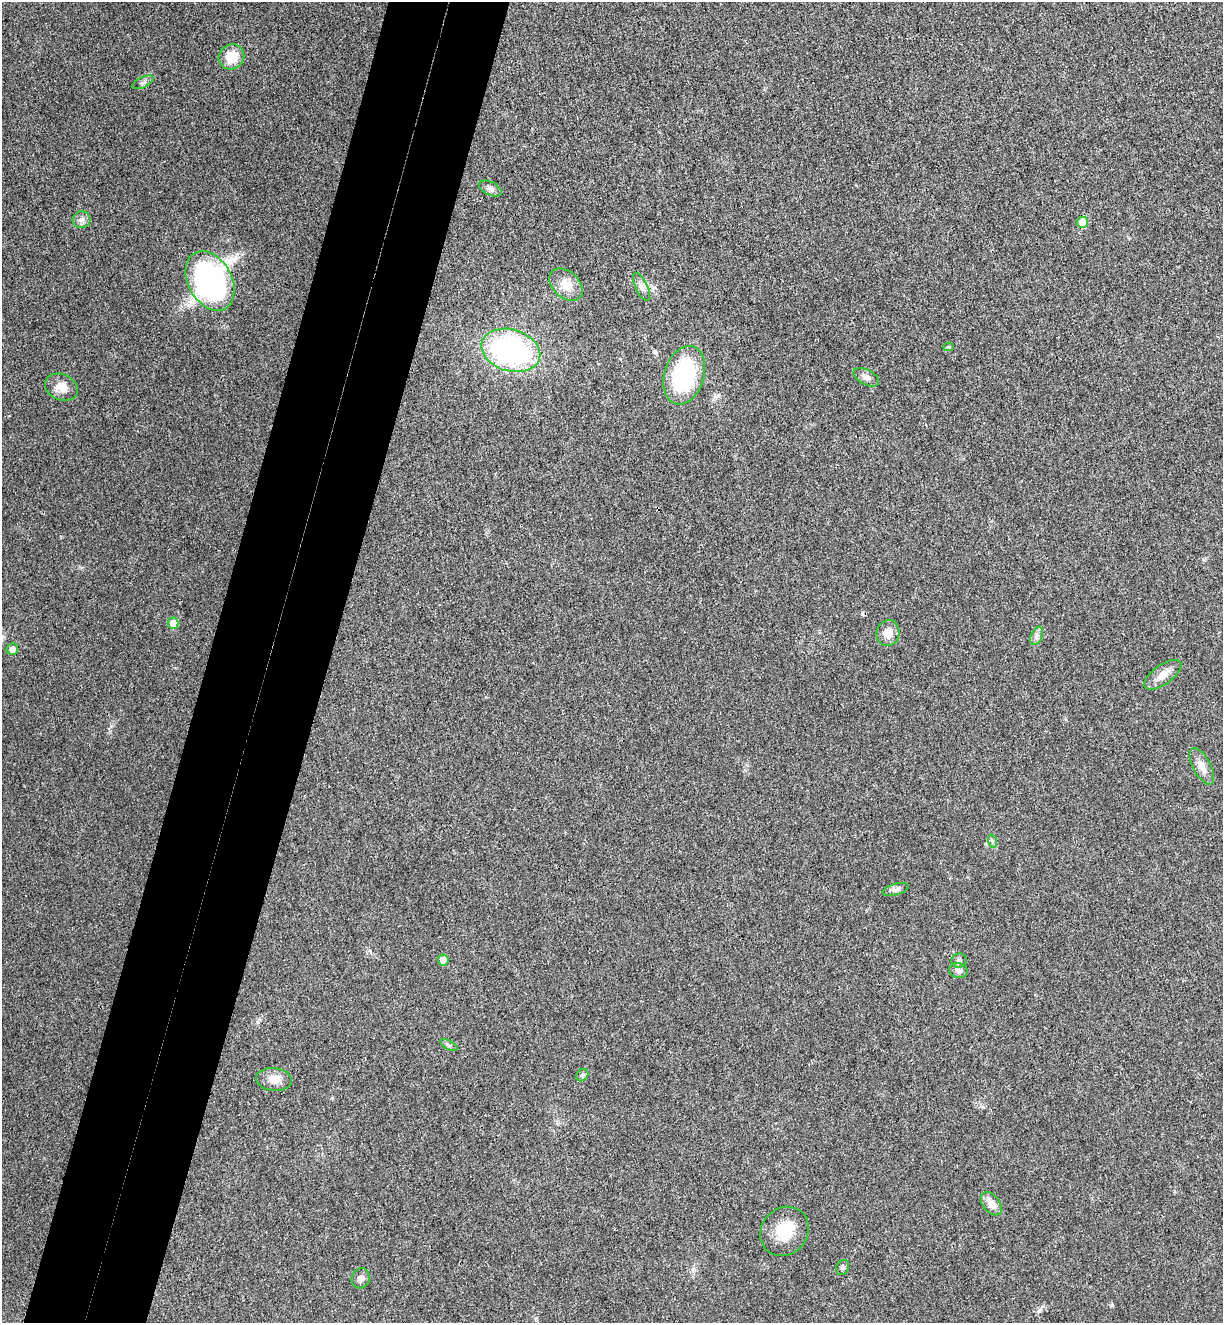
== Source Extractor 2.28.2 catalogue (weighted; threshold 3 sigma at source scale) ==
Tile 7 of 4 x 4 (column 3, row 2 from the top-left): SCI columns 2627-3847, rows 2668-3988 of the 5380 x 5331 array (HDU 1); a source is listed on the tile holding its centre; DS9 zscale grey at full resolution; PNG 1225 x 1325 px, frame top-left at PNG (2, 2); each listed source drawn as its Kron ellipse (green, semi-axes under 4 px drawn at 4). Shown black and unused: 10% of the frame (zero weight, under 3 of 4 exposures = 6% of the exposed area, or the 3 px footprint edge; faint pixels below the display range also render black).
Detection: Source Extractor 2.28.2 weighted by HDU 2 'WHT'; one run over the whole footprint, this tile lists its part. Background 0.0355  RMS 0.0053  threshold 0.0239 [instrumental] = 3 sigma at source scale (4.5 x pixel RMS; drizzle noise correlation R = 1.50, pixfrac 1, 0.05/0.05 arcsec/px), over >= 5 px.
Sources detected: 31; all 31 listed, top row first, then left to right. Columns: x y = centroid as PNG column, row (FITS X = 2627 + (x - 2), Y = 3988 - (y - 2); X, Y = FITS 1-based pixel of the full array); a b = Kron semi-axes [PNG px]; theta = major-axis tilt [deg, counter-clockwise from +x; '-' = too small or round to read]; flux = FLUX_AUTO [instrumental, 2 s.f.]
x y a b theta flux
231 57 13 12 - 10
143 82 11 5 25 1.6
490 189 12 6 -27 2.2
82 220 9 8 - 2.3
1083 222 6 5 - 9.4
210 281 32 22 -61 140
566 285 19 13 -43 7.1
641 287 15 6 -65 2.7
949 347 5 4 - 0.58
511 350 30 21 -17 100
684 375 30 20 72 57
866 377 14 7 -28 2.8
61 387 17 13 -24 6.6
173 623 6 5 - 6.8
888 633 13 11 76 5.4
1037 636 10 5 69 1.8
12 649 6 5 - 2.8
1163 675 22 9 35 5.2
1202 766 20 9 -62 4.9
992 841 7 4 -72 0.98
896 889 13 5 16 2
443 960 5 5 - 4.4
959 961 7 7 - 1.6
958 971 9 7 -6 2.1
449 1045 9 3 -28 1.1
582 1075 7 5 47 1.2
274 1079 18 11 -6 5.9
991 1204 13 8 -53 5.2
785 1231 26 23 49 15
843 1267 8 6 59 1.3
361 1278 10 9 - 2.6
Unlisted compact peaks at least as high as the median listed source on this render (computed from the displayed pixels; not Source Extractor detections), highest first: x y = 1112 1305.